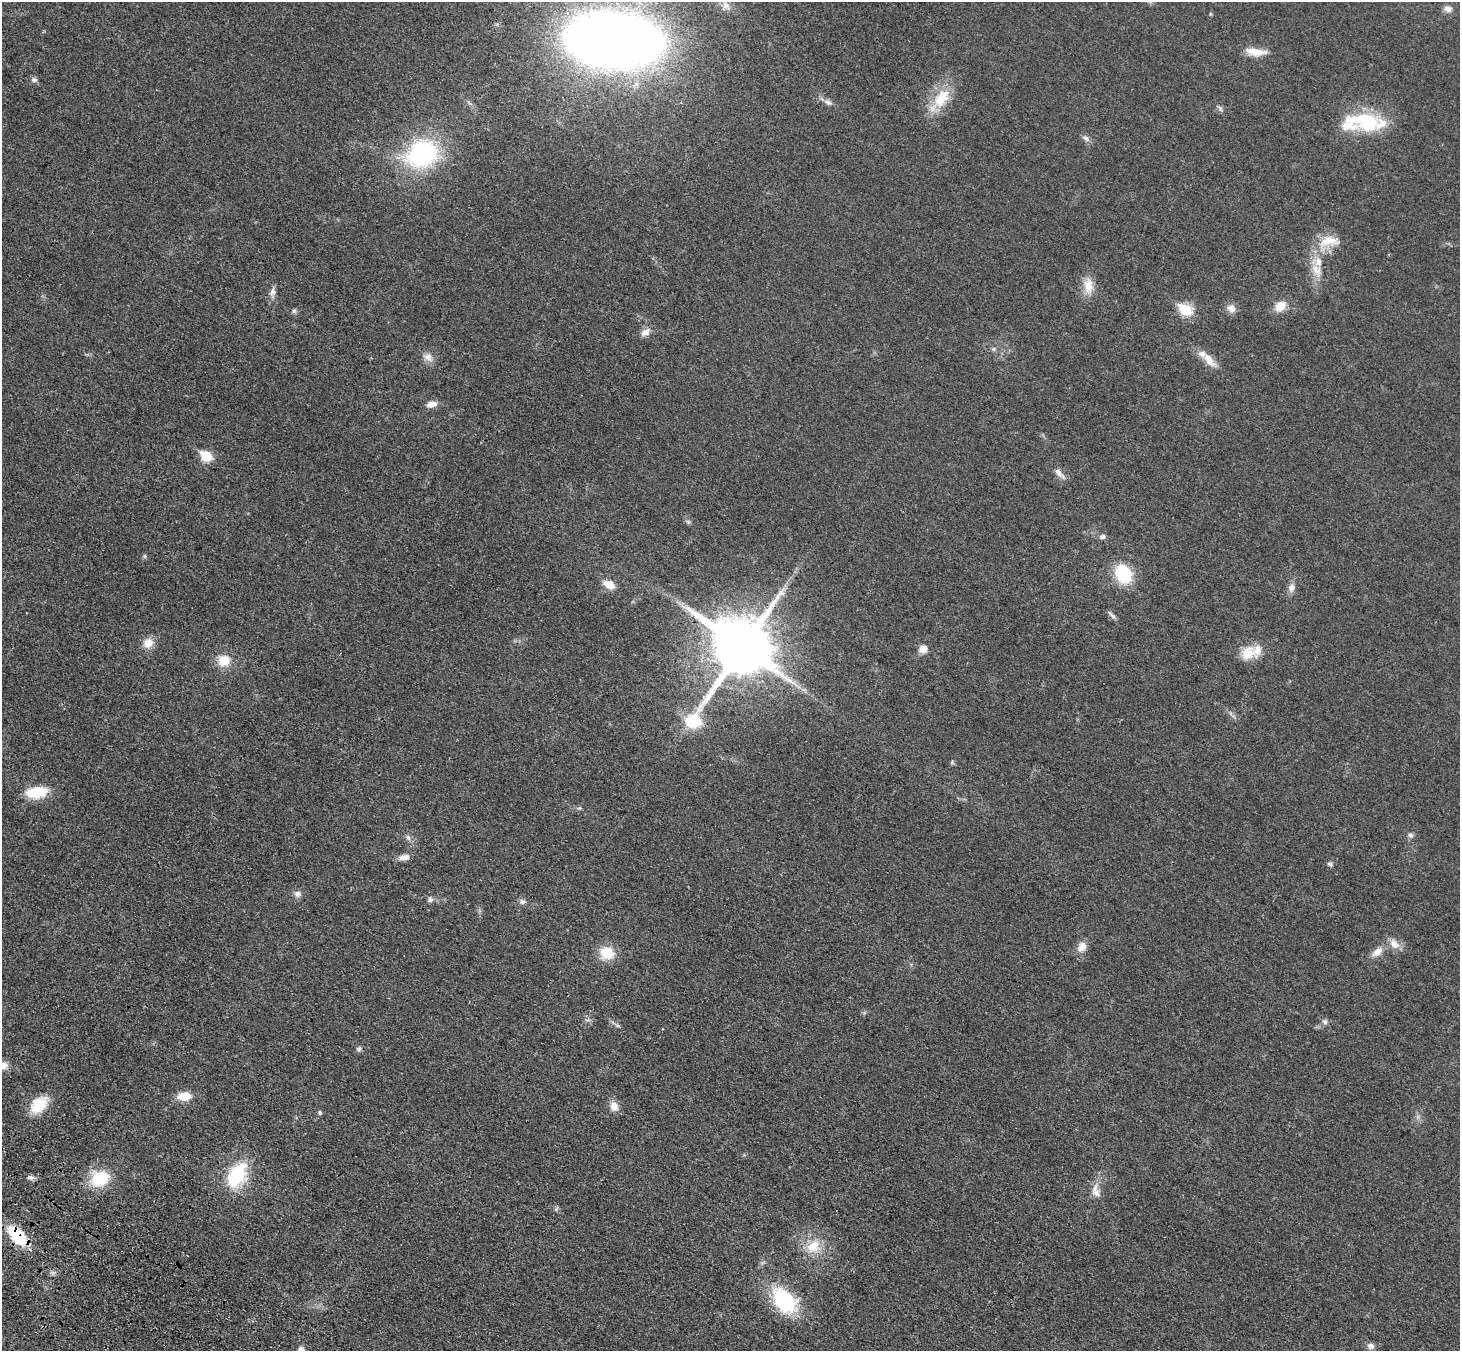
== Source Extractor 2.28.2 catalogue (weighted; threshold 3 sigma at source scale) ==
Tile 7 of 4 x 4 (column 3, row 2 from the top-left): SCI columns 2994-4451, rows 2951-4299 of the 5990 x 6038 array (HDU 1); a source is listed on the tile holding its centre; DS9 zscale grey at full resolution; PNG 1462 x 1353 px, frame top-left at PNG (2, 2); no overlay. Shown black and unused: <1% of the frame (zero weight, under 3 of 4 exposures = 6% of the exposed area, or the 3 px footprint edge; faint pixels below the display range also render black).
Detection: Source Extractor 2.28.2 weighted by HDU 2 'WHT'; one run over the whole footprint, this tile lists its part. Background 0.0191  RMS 0.004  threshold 0.018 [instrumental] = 3 sigma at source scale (4.5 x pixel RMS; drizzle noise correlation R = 1.50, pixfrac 1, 0.05/0.05 arcsec/px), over >= 5 px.
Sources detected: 73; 1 too faint to see at this stretch — not listed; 4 inside a brighter listed object's ellipse — not listed separately; the other 68 listed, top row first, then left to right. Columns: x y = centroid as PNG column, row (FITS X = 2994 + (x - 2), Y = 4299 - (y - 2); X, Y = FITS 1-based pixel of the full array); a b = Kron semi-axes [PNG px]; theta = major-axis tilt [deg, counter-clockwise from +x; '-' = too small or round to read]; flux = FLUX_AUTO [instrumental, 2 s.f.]
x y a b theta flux
726 5 14 10 -51 3
1448 9 10 8 -19 2.1
1210 14 4 4 - 0.44
614 40 55 31 -5 830
1256 52 25 9 -6 6
34 80 8 6 -11 1.2
941 98 31 18 54 13
828 102 14 7 -28 1.8
1220 108 9 5 -63 0.95
1363 122 51 21 2 28
1086 138 11 6 -38 1.6
422 154 35 28 24 54
1329 241 32 15 11 9.4
1317 270 22 12 -66 6.3
1088 286 23 13 89 6.3
272 292 12 8 78 2
1280 306 14 10 33 5.4
1231 308 12 10 -46 2.7
1185 310 7 6 - 28
294 311 6 5 - 0.81
645 332 14 9 31 2.6
994 349 7 6 - 0.84
428 357 14 11 -37 3
1209 360 26 10 -50 5.3
432 404 13 7 11 2.9
206 456 7 6 - 21
1059 474 21 6 -45 2.5
1102 537 9 6 9 1.2
1123 574 21 16 -60 17
609 584 12 8 -26 5.6
1291 588 12 9 73 2.3
1112 615 13 5 -46 1.3
148 643 13 11 32 4.5
742 647 25 18 57 3300
923 649 10 9 - 3.1
1248 654 22 16 42 7.2
224 660 13 12 - 7.6
952 762 5 5 - 0.63
37 792 22 11 7 14
579 808 5 5 - 0.6
1410 835 8 6 -49 1.2
408 838 9 6 -63 1.2
404 857 14 7 13 2.6
1330 864 6 5 - 1.3
297 894 9 8 - 1.8
430 900 8 6 17 1.3
522 901 8 7 - 1.3
1394 944 15 10 -47 3.8
1082 947 13 10 62 3.7
1377 952 17 9 38 3.7
607 953 15 13 -17 10
1325 1022 8 6 -65 1.2
618 1026 8 4 -19 0.79
359 1049 7 6 - 0.92
2 1066 15 10 12 4
184 1096 13 8 7 7
39 1104 21 13 44 12
614 1106 14 11 -61 3.2
320 1113 5 5 - 0.72
237 1175 28 18 61 25
30 1177 9 6 -1 1.3
100 1178 19 15 17 17
1096 1193 13 10 -34 2.9
17 1236 23 12 -44 20
813 1246 21 16 40 9.1
784 1301 26 17 -48 35
1371 1346 9 8 - 1.7
301 1350 10 8 -82 2.3
Overlapping masked pixels (flux is a lower limit): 2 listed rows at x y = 742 647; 17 1236
Isophote crosses this tile's border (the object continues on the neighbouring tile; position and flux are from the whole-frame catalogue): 2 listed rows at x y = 2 1066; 301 1350